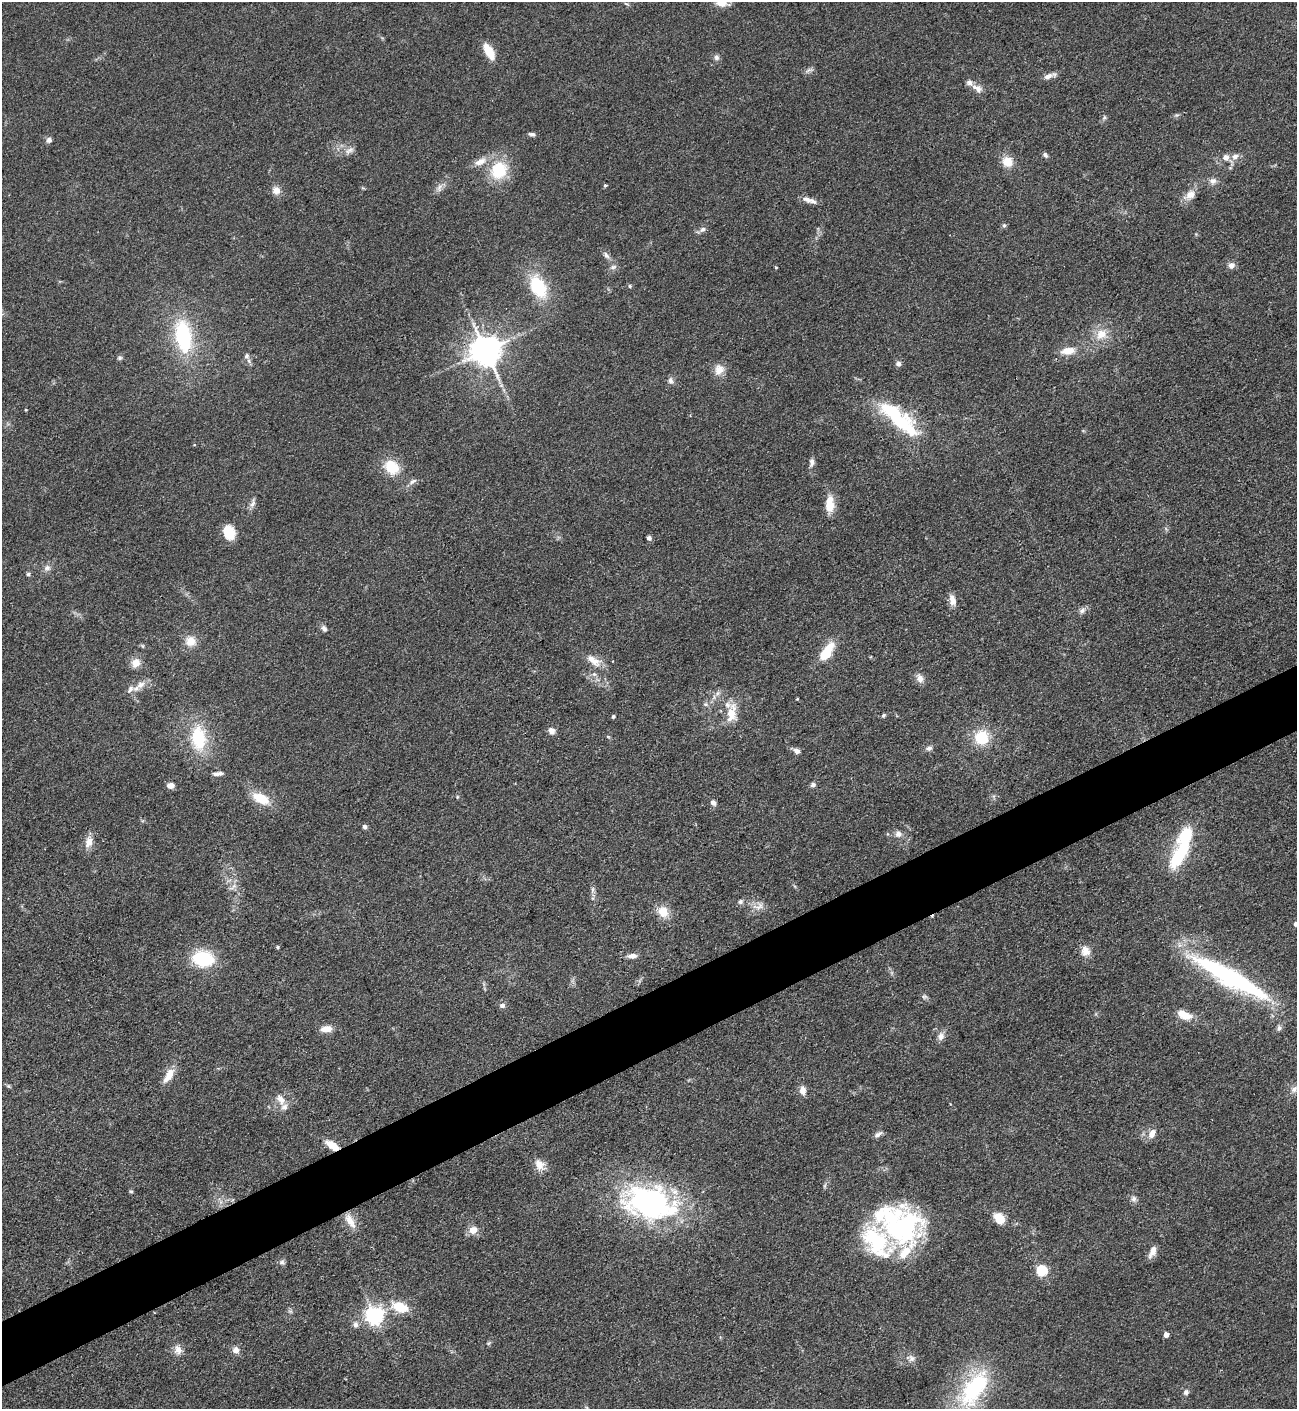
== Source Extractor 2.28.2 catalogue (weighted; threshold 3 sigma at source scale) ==
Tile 7 of 4 x 4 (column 3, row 2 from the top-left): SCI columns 2876-4170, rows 2816-4222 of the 5618 x 5630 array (HDU 1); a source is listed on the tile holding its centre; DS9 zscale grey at full resolution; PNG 1299 x 1411 px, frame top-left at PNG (2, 2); no overlay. Shown black and unused: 5% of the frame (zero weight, under 3 of 4 exposures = <1% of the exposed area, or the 3 px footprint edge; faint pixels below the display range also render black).
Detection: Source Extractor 2.28.2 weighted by HDU 2 'WHT'; one run over the whole footprint, this tile lists its part. Background 0.0649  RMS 0.0058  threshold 0.0261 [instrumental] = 3 sigma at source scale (4.5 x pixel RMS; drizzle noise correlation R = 1.50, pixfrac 1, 0.05/0.05 arcsec/px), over >= 5 px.
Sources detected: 142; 2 inside a brighter object's white glare — not listed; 8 inside a brighter listed object's ellipse — not listed separately; the other 132 listed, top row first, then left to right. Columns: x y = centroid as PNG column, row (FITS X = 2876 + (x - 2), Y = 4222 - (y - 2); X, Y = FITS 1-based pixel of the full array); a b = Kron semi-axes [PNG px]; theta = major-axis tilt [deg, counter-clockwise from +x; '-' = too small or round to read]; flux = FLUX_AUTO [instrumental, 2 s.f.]
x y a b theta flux
721 3 15 10 -21 7.8
626 4 9 3 -21 0.83
489 51 15 7 -61 14
716 57 8 7 - 1.9
809 70 12 5 26 1.7
1048 76 15 7 21 3.3
977 88 15 9 -34 4.5
1177 115 7 4 17 1
1104 117 6 5 - 1
532 134 9 5 -10 1.6
49 140 7 6 - 2
349 150 14 7 32 3.2
1045 155 8 5 -54 1.3
1235 156 10 8 31 3.4
1226 157 7 7 - 3.9
1007 161 12 11 - 8.7
480 162 20 9 25 6.4
499 170 23 20 56 25
1213 181 10 8 1 2.9
605 185 4 3 - 0.88
439 188 13 7 74 2.8
276 190 10 9 - 4.7
1190 195 17 10 34 5.8
807 199 15 7 -20 3.6
1004 225 6 5 - 1.2
703 229 9 6 42 2
606 255 11 6 -50 2.3
1231 265 9 8 - 2.7
613 267 10 6 15 1.9
776 267 4 2 - 0.46
630 286 5 5 - 0.91
538 287 26 16 -64 30
1101 334 16 14 30 9.6
183 336 32 16 -81 52
485 351 9 9 - 1100
1068 351 16 8 7 8.2
246 356 8 7 - 2
120 358 6 6 - 1.2
898 364 7 6 - 2
719 370 14 11 68 6.2
670 380 9 7 -84 2.1
26 410 3 3 - 0.47
900 421 55 20 -34 43
812 462 12 6 88 2.3
392 467 19 15 -37 16
412 481 12 5 30 2.2
253 503 15 6 73 2.7
830 504 20 9 88 11
229 532 14 10 -65 14
649 538 4 4 - 2.5
47 568 10 8 16 2.8
28 574 6 5 - 1.2
952 600 15 8 -77 4.3
1082 610 10 7 42 2.2
324 629 8 6 -55 2
191 641 13 12 - 7.6
143 646 6 4 -71 0.72
827 652 23 10 57 16
593 660 22 10 -35 7.4
135 663 11 10 - 5.7
594 674 7 6 - 1.7
920 678 11 9 -70 3.8
141 685 15 9 34 5
718 693 7 6 - 1.8
797 699 4 3 - 0.43
706 704 7 5 -19 1.4
731 713 23 11 83 12
884 715 5 4 - 1
613 716 4 4 - 0.92
552 731 8 7 - 3
608 737 6 3 -20 0.65
982 737 14 14 - 20
198 738 30 18 -85 31
929 748 8 6 17 1.9
797 751 9 7 -26 2.4
218 774 15 5 4 2.5
170 785 8 6 4 3.5
813 785 6 6 - 1.7
457 797 5 3 - 0.6
261 798 18 10 -28 16
713 803 8 6 -53 2.4
364 827 6 5 - 1.6
898 834 9 8 - 2.9
89 842 16 10 76 5.5
1181 851 44 14 62 37
233 886 11 3 55 1.3
592 890 7 4 89 1.5
740 902 7 6 - 1.5
759 906 15 8 31 4.2
663 912 13 11 -56 9.5
1296 924 5 5 - 1.7
277 947 5 4 - 0.64
1085 951 13 11 -85 5.8
632 956 10 6 1 3.6
203 959 19 14 -9 35
1230 977 69 13 -29 140
924 997 8 5 5 1.2
502 1006 6 6 - 2.1
1184 1015 19 10 -24 8.2
1279 1028 8 6 89 1.6
326 1029 12 7 4 6.2
941 1036 11 9 72 3.4
169 1075 20 8 59 8.3
8 1086 7 5 -27 0.98
1294 1089 11 8 41 3
803 1090 9 7 -89 4.4
281 1099 16 10 -60 5.5
878 1134 12 5 33 2.3
1152 1134 11 7 62 4.9
332 1145 15 7 -33 8.6
540 1165 17 11 -54 6.2
131 1191 5 4 - 0.85
1134 1199 9 7 75 2.1
649 1203 69 41 -14 120
999 1218 12 9 -46 11
350 1221 21 9 -59 7.3
896 1226 64 39 -44 95
473 1230 12 9 15 5.5
1152 1252 14 7 66 4.4
282 1262 8 6 -14 1.6
1041 1271 5 5 - 50
400 1307 17 9 -20 16
290 1311 7 4 -18 0.97
374 1316 6 6 - 280
355 1325 9 8 - 2.5
1166 1335 4 4 - 3.9
488 1343 6 5 - 0.83
178 1350 13 10 -82 4.4
236 1350 8 8 - 3.3
912 1358 9 9 - 2.8
974 1388 60 28 58 60
1186 1392 7 7 - 1.9
Overlapping masked pixels (flux is a lower limit): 2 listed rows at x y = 485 351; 332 1145
Isophote crosses this tile's border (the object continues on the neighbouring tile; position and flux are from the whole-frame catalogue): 2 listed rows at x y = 721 3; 1296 924